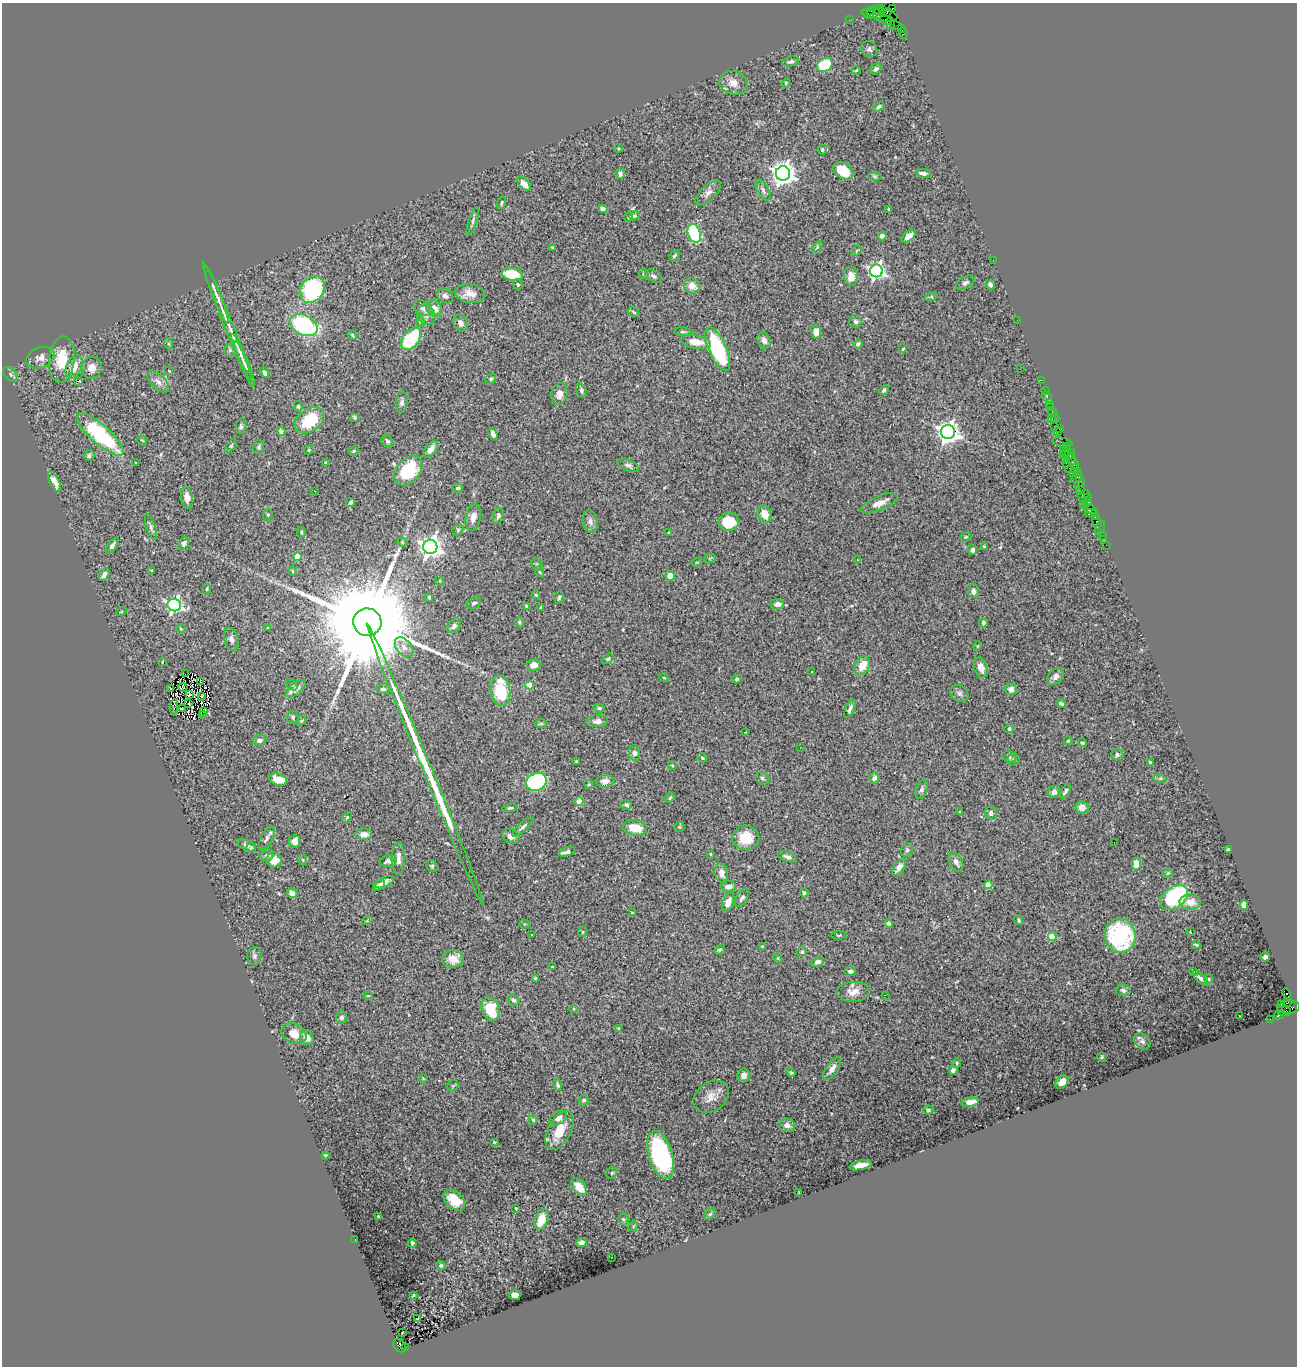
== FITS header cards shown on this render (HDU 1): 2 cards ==
NAXIS1  =                 1295
NAXIS2  =                 1364

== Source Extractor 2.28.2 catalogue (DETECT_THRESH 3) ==
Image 1295 x 1364 px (HDU 1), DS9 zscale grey, 1 PNG px = 1 image px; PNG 1299 x 1368 px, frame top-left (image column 1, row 1364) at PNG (2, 3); each listed source drawn as its Kron ellipse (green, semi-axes under 4 px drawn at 4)
Background 1.87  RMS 0.052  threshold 0.155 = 3 sigma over >= 5 px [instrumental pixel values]
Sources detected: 404; all 404 listed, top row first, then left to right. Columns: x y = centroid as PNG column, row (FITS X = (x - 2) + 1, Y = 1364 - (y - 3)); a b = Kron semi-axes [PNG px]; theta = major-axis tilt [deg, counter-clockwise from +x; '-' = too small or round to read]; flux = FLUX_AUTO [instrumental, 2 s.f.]
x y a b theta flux
882 9 2 2 - 45
892 9 4 3 - 99
873 10 11 2 15 220
887 13 5 4 - 220
870 14 8 3 -12 510
877 14 5 2 - 370
882 15 15 6 -11 1000
849 20 2 2 - 47
886 20 6 4 -30 440
890 24 6 3 -84 130
896 26 6 2 -18 130
901 28 3 2 - 110
903 33 5 3 - 110
869 49 8 7 - 9.6
791 62 8 5 13 9.5
825 65 8 6 32 160
876 69 6 4 39 7.9
856 70 4 3 - 3.3
733 83 14 11 -15 35
786 83 4 4 - 4.3
879 106 6 4 34 7.4
618 148 4 4 - 3.8
822 150 5 5 - 7.6
843 171 11 7 -34 98
783 173 7 7 - 2800
923 173 8 4 -10 16
620 174 5 4 - 12
875 177 7 4 -1 5.2
524 184 8 5 -50 35
763 190 11 5 -60 12
708 193 16 7 43 19
501 203 6 3 72 4.7
603 209 4 4 - 11
889 209 4 3 - 3.5
634 216 5 4 - 6.2
629 217 5 3 - 4.6
473 221 14 4 72 10
694 233 9 6 -71 350
882 236 4 4 - 45
909 236 8 4 41 26
552 247 3 2 - 3.5
817 247 6 3 55 4.2
857 251 6 4 46 4.2
674 256 5 3 - 5.4
993 260 2 2 - 22
876 271 6 6 - 1000
512 274 11 6 -11 120
643 274 5 4 - 4.6
654 276 9 5 -27 9.9
851 276 9 7 -86 34
965 283 10 6 30 11
518 285 5 4 - 6.5
990 285 5 4 - 9.4
692 286 8 7 - 35
312 289 14 11 51 420
470 294 15 9 -8 33
216 295 31 3 -68 21
445 296 9 7 -40 14
931 297 6 4 17 4.6
423 308 10 6 -33 19
434 308 9 7 -52 36
633 312 6 4 -29 4.9
426 315 10 8 -48 16
1017 320 2 2 - 64
420 321 5 4 - 4.8
855 322 6 6 - 11
228 323 64 4 -68 51
460 323 8 6 -61 18
304 325 15 10 -26 440
683 332 8 3 -4 5.1
816 332 7 5 -86 22
352 335 5 3 - 4
411 339 13 8 52 250
764 340 9 6 -69 15
696 342 15 6 -9 43
169 344 5 3 - 4
858 344 5 3 - 6.3
718 349 23 8 -67 300
903 349 4 3 - 3.6
230 350 6 6 - 6.9
240 353 20 4 -67 17
40 358 14 10 23 25
62 359 23 13 84 96
245 364 24 4 -68 16
74 367 12 7 65 49
92 368 11 10 - 31
1020 369 2 2 - 4.1
169 371 3 3 - 4
264 373 5 3 - 18
10 374 8 5 -48 9.1
491 379 6 5 - 6.8
1041 380 2 2 - 54
78 381 4 2 - 36
158 382 14 7 -45 22
581 390 7 5 -73 8
884 390 5 4 - 7
1045 391 3 2 - 130
559 394 11 8 76 21
1047 397 6 2 -55 88
402 402 11 6 83 11
1050 403 3 3 - 240
298 406 5 4 - 5.8
1050 407 3 2 - 150
1053 412 4 3 - 150
354 417 4 3 - 4.8
1055 418 4 3 - 64
1051 419 3 3 - 140
310 420 16 11 37 140
241 426 8 5 77 7.2
1054 426 3 2 - 180
1059 428 4 3 - 190
281 431 4 3 - 12
1057 431 5 2 - 190
948 432 7 7 - 2400
100 434 30 9 -41 330
493 434 6 4 -67 19
142 440 5 2 - 3.3
387 441 7 5 -60 7.1
1062 442 10 3 -11 190
231 446 8 4 54 5
1067 446 3 3 - 140
259 447 7 5 77 7.2
1063 448 3 2 - 260
431 449 10 5 52 18
309 450 5 4 - 4.6
354 451 5 4 - 3.6
1066 451 5 3 - 320
1064 454 5 3 - 610
1069 454 6 3 49 230
89 456 5 5 - 7.6
1070 458 6 3 19 390
135 462 3 3 - 5.7
326 462 3 3 - 3.9
1066 463 2 2 - 100
1074 463 6 3 -58 620
628 465 11 5 -22 10
1071 468 7 4 15 670
408 471 17 11 50 180
1073 473 4 3 - 240
1078 473 4 2 - 72
1076 478 6 3 43 450
1080 481 6 3 -70 290
54 482 11 5 -63 35
1079 486 2 2 - 53
458 488 5 4 - 6.4
1081 490 2 2 - 140
315 491 2 2 - 1.6
1083 495 6 2 19 250
1087 497 4 3 - 150
187 498 11 6 -82 26
351 502 4 3 - 5.9
1088 502 4 2 - 310
880 503 19 7 23 30
1083 504 2 2 - 81
1090 509 8 3 -26 490
1091 513 5 3 - 260
765 514 9 6 -65 38
268 515 6 4 69 5.3
498 516 8 5 77 8.5
473 517 13 7 81 24
1095 517 4 2 - 74
590 521 11 7 -79 17
729 522 10 9 - 120
1097 522 7 3 -78 310
151 527 13 4 -71 10
1100 528 7 3 67 53
458 530 6 5 - 5.4
301 532 5 4 - 4.7
668 533 3 2 - 2.8
1102 536 3 3 - 190
966 537 6 4 20 3.9
1104 540 2 2 - 32
402 542 5 4 - 3
184 543 7 5 73 10
1106 545 2 2 - 69
112 546 9 4 55 11
430 547 7 7 - 2300
984 547 4 3 - 5.4
972 550 5 4 - 13
297 557 4 4 - 72
710 558 6 4 19 3.9
857 560 3 2 - 6.7
697 562 5 3 - 2.8
537 565 6 5 - 6.3
152 571 4 3 - 4
292 571 4 3 - 3.3
540 572 5 3 - 3.5
104 575 7 4 60 15
670 576 5 4 - 37
440 581 5 3 - 3.4
207 589 5 3 - 4.1
973 591 7 5 -89 15
536 595 4 4 - 3.5
429 597 3 3 - 4.5
559 597 6 5 - 6.6
474 603 7 5 32 7.8
777 604 7 5 7 17
174 605 7 6 - 940
526 607 4 3 - 5.5
541 608 4 3 - 7.2
121 612 5 3 - 2.8
367 622 14 13 - 120000
519 622 5 5 - 5
983 623 5 4 - 6.1
454 626 8 5 52 9.5
268 628 3 3 - 4.1
181 629 5 3 - 3.8
231 639 12 7 -76 16
978 646 5 3 - 2.6
404 647 11 7 -49 19
608 659 6 4 38 4.8
162 662 4 3 - 2.6
534 665 7 6 - 28
862 665 10 7 60 56
981 667 10 6 -72 31
811 672 2 2 - 3.4
186 674 2 2 - 1.4
1056 677 10 7 46 16
664 678 5 3 - 2.9
737 679 5 4 - 5.3
200 682 3 2 - 3.6
292 685 6 4 -44 4.9
530 685 4 4 - 82
183 687 4 3 - 2.4
170 689 4 3 - 5.3
296 689 11 6 38 23
383 689 7 5 -6 8.7
1011 689 6 5 - 22
501 691 15 9 -82 170
959 693 10 7 -36 12
190 695 3 2 - 2.4
202 696 3 3 - 3.2
189 703 2 2 - 2.4
1061 704 5 3 - 7.2
174 707 8 3 85 5.5
182 708 3 2 - 3.9
599 708 5 3 - 6.9
850 709 9 4 66 10
204 711 3 2 - 3.8
202 715 3 2 - 5.1
293 717 6 6 - 6
301 721 5 4 - 4.7
597 721 11 6 2 16
541 723 6 4 -1 4
1009 729 4 4 - 7.5
746 732 3 2 - 2.2
259 740 7 5 3 13
1068 741 4 4 - 3.9
1083 743 4 4 - 5.3
801 747 2 2 - 11
634 753 7 5 -79 12
1117 754 6 5 - 10
1009 757 7 5 -25 7.8
702 758 5 3 - 6.4
1013 759 6 6 - 6
577 761 3 3 - 4.7
1150 762 3 3 - 5
425 765 152 4 -68 580
672 765 4 3 - 3.1
762 778 7 5 -34 8
874 778 6 5 - 11
1160 778 6 4 -17 6.5
278 780 9 5 -17 57
605 781 9 6 6 20
536 782 10 8 23 430
589 784 5 4 - 4.1
921 789 10 6 71 11
1065 791 8 3 58 7.7
1054 792 6 5 - 16
670 798 5 4 - 4.7
579 802 4 4 - 81
626 805 6 4 -18 7.5
1082 807 6 6 - 33
510 808 8 4 7 5.6
960 812 3 3 - 3.4
991 813 7 6 - 11
347 817 6 4 54 4.4
523 827 14 4 43 11
679 827 5 4 - 4.2
635 828 12 7 -11 67
364 834 8 5 3 22
511 836 9 7 -25 18
267 838 13 5 62 14
746 838 13 12 - 78
295 841 6 5 - 25
1114 842 2 2 - 4
247 845 10 5 -26 10
251 848 5 4 - 4.4
907 850 7 6 - 8.1
1228 850 4 3 - 6.3
567 852 8 3 16 16
711 854 4 3 - 3.8
267 855 7 5 24 12
787 857 10 4 -21 11
398 859 16 6 88 22
274 860 7 7 - 41
303 860 5 3 - 3.2
388 861 8 5 13 12
956 862 10 6 -61 16
1136 864 6 4 89 49
432 866 6 5 - 5.9
899 867 10 5 56 22
721 873 9 6 -80 25
1168 873 5 4 - 5.1
385 882 10 4 26 19
379 885 7 4 36 12
988 885 4 4 - 53
729 886 7 5 4 26
292 893 5 4 - 20
804 893 5 4 - 6.1
742 898 10 5 56 11
1174 898 15 10 36 350
728 902 10 5 72 32
1190 902 10 7 -3 42
1244 905 5 4 - 41
632 913 3 3 - 6
1019 920 5 4 - 7.8
367 921 5 3 - 3.1
888 923 4 4 - 7.9
524 924 5 4 - 4
582 932 5 3 - 3.1
1190 932 4 2 - 3.9
531 935 3 2 - 4
839 935 7 4 8 4.8
1120 935 17 15 -74 380
1052 937 4 4 - 110
1196 945 4 2 - 4.1
762 946 3 3 - 2.8
720 950 6 4 36 6.6
802 952 5 4 - 6.9
254 956 9 7 89 10
1265 957 5 4 - 9.9
778 958 5 3 - 3.1
453 959 11 8 5 38
818 962 7 4 30 15
552 967 3 3 - 6.2
850 971 6 4 -5 9.5
1193 971 3 3 - 5.2
536 978 3 3 - 7.1
1200 978 10 4 -41 12
1209 979 4 4 - 4
1123 990 7 6 - 12
853 992 16 10 2 34
1286 994 5 3 - 840
885 995 2 2 - 9.1
368 996 4 3 - 2.9
514 1000 6 5 - 8.9
1287 1003 4 3 - 730
1281 1004 3 3 - 110
1289 1007 11 6 5 720
491 1009 12 8 -72 110
574 1009 4 3 - 2.7
1284 1011 7 5 -18 1100
1279 1015 6 4 28 330
1239 1016 3 2 - 3.3
341 1017 6 5 - 8.8
1270 1019 2 2 - 41
619 1028 4 4 - 4.9
294 1034 13 9 -26 43
307 1038 8 6 -56 28
1142 1041 9 7 -46 10
1101 1057 4 3 - 3.3
957 1063 4 4 - 4.3
832 1068 13 5 55 22
953 1070 4 4 - 15
791 1073 4 3 - 4.7
744 1075 7 6 - 14
423 1078 3 3 - 2.9
1062 1082 7 5 48 25
557 1085 6 4 -79 6.3
453 1086 6 5 - 4.8
711 1097 19 14 34 40
584 1100 5 5 - 8.5
970 1102 9 4 9 25
928 1110 5 4 - 5.4
558 1118 10 6 32 22
533 1120 5 4 - 5.6
787 1125 8 6 -8 21
560 1130 21 11 62 77
494 1142 3 3 - 3.7
325 1155 4 3 - 3.6
661 1155 25 11 -73 590
860 1165 11 4 12 36
612 1173 6 5 - 5.9
579 1187 10 6 -51 46
799 1193 4 2 - 3.2
454 1200 12 8 -40 73
516 1208 3 3 - 4.6
710 1214 7 4 44 4.5
378 1216 3 2 - 2.6
541 1219 10 6 71 80
623 1219 5 5 - 5.3
633 1226 5 4 - 4.4
355 1240 3 2 - 11
581 1242 5 4 - 15
412 1243 4 3 - 8.5
612 1257 2 2 - 11
441 1265 5 4 - 7.2
413 1295 3 2 - 3.3
515 1295 5 5 - 32
418 1318 4 2 - 3.1
402 1332 3 2 - 8.1
400 1346 7 5 -52 800
405 1347 2 2 - 200